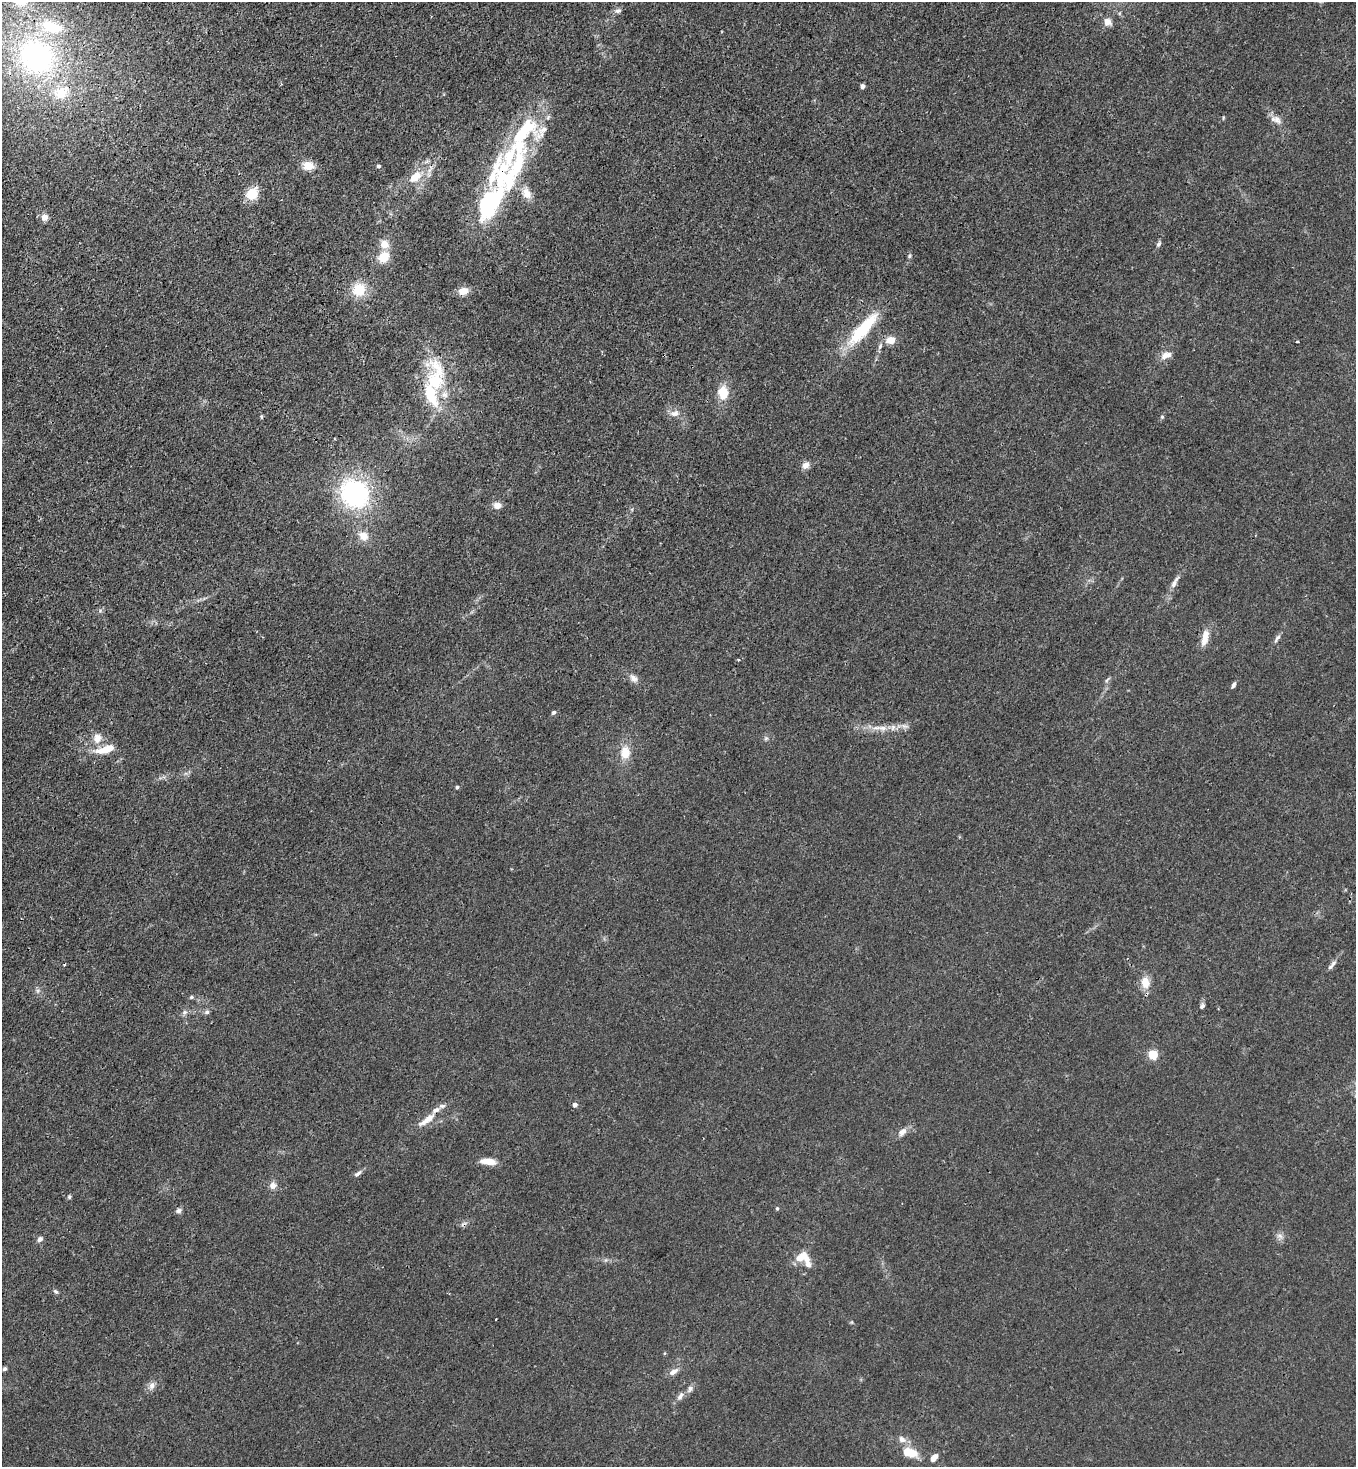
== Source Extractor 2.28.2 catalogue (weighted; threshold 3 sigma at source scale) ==
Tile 11 of 4 x 4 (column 3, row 3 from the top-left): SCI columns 3071-4424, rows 1526-2990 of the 6003 x 5980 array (HDU 1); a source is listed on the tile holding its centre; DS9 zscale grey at full resolution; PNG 1358 x 1469 px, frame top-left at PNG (2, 2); no overlay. Shown black and unused: <1% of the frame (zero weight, under 3 of 4 exposures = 7% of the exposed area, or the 3 px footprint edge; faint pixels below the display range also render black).
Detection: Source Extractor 2.28.2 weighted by HDU 2 'WHT'; one run over the whole footprint, this tile lists its part. Background 0.0202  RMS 0.0028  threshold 0.0128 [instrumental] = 3 sigma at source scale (4.5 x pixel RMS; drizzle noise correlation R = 1.50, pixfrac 1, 0.05/0.05 arcsec/px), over >= 5 px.
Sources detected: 92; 1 cosmic-ray / hot-pixel residue — not listed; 13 inside a brighter listed object's ellipse — not listed separately; the other 78 listed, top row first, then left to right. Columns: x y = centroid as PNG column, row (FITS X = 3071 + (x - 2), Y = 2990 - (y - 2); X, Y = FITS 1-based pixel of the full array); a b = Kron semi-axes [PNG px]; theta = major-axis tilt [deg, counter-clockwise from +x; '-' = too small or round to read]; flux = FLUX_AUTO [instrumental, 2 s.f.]
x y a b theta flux
618 10 10 6 9 0.91
1108 22 10 10 - 1.8
37 57 61 52 -38 66
863 86 4 4 - 1.4
1223 118 5 3 - 0.28
1277 119 13 9 -53 2.1
524 130 57 30 32 24
308 166 13 10 -8 3.5
378 166 4 4 - 0.69
416 177 18 11 39 5.1
492 177 22 8 75 4.9
509 184 16 8 61 4.7
527 193 16 11 -53 3.1
252 194 12 10 48 6.5
489 204 30 14 59 35
44 217 8 8 - 1.8
1158 244 8 5 58 0.73
909 256 5 5 - 0.44
384 257 14 11 50 4.7
359 290 13 13 - 7.9
463 291 11 8 12 3
863 329 43 11 49 17
890 340 11 9 1 3.1
1297 341 3 3 - 0.66
1165 355 12 9 59 2.1
435 381 57 24 90 22
723 393 14 11 -87 5.7
675 413 12 8 18 1.8
261 416 6 4 -77 0.39
1162 417 5 5 - 0.39
805 465 9 7 45 1.8
354 494 29 25 -51 45
497 506 9 7 1 2
363 536 13 11 -41 3.3
1174 584 13 7 65 1.6
100 611 6 6 - 0.58
1205 638 21 8 76 3.6
1277 638 14 4 53 0.89
633 678 12 9 -40 1.6
1234 685 8 4 65 0.77
554 713 5 4 - 0.6
882 728 12 7 -9 2
97 738 12 11 - 2.9
766 738 6 5 - 0.52
106 749 24 8 14 5.7
625 752 17 12 88 4.4
457 787 4 4 - 0.49
1333 963 10 6 53 0.93
64 965 3 3 - 0.31
1145 982 15 11 -83 3.8
38 991 7 4 -72 0.62
191 997 6 4 23 0.42
1202 1006 8 5 57 0.77
184 1012 8 6 44 0.85
207 1012 7 6 - 0.72
1153 1054 5 5 - 17
575 1105 5 5 - 1.1
427 1120 30 8 37 4.1
902 1132 12 8 45 1.8
488 1162 16 6 -6 3.9
357 1174 11 5 40 0.99
273 1185 10 9 - 1.7
69 1197 5 5 - 0.43
777 1208 5 4 - 0.45
179 1210 8 6 20 0.85
1280 1236 10 6 -19 1.1
40 1239 8 6 41 0.94
801 1257 19 12 5 4.9
56 1292 8 5 -38 0.56
496 1320 3 2 - 0.38
4 1369 6 5 - 0.54
673 1372 12 6 31 1.8
152 1386 11 8 68 1.5
690 1389 10 7 59 1.1
680 1396 13 7 56 1.4
902 1439 11 8 -34 1.7
910 1452 20 11 -16 5.5
934 1458 10 6 52 1.8
Overlapping masked pixels (flux is a lower limit): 2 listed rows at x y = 890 340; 427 1120